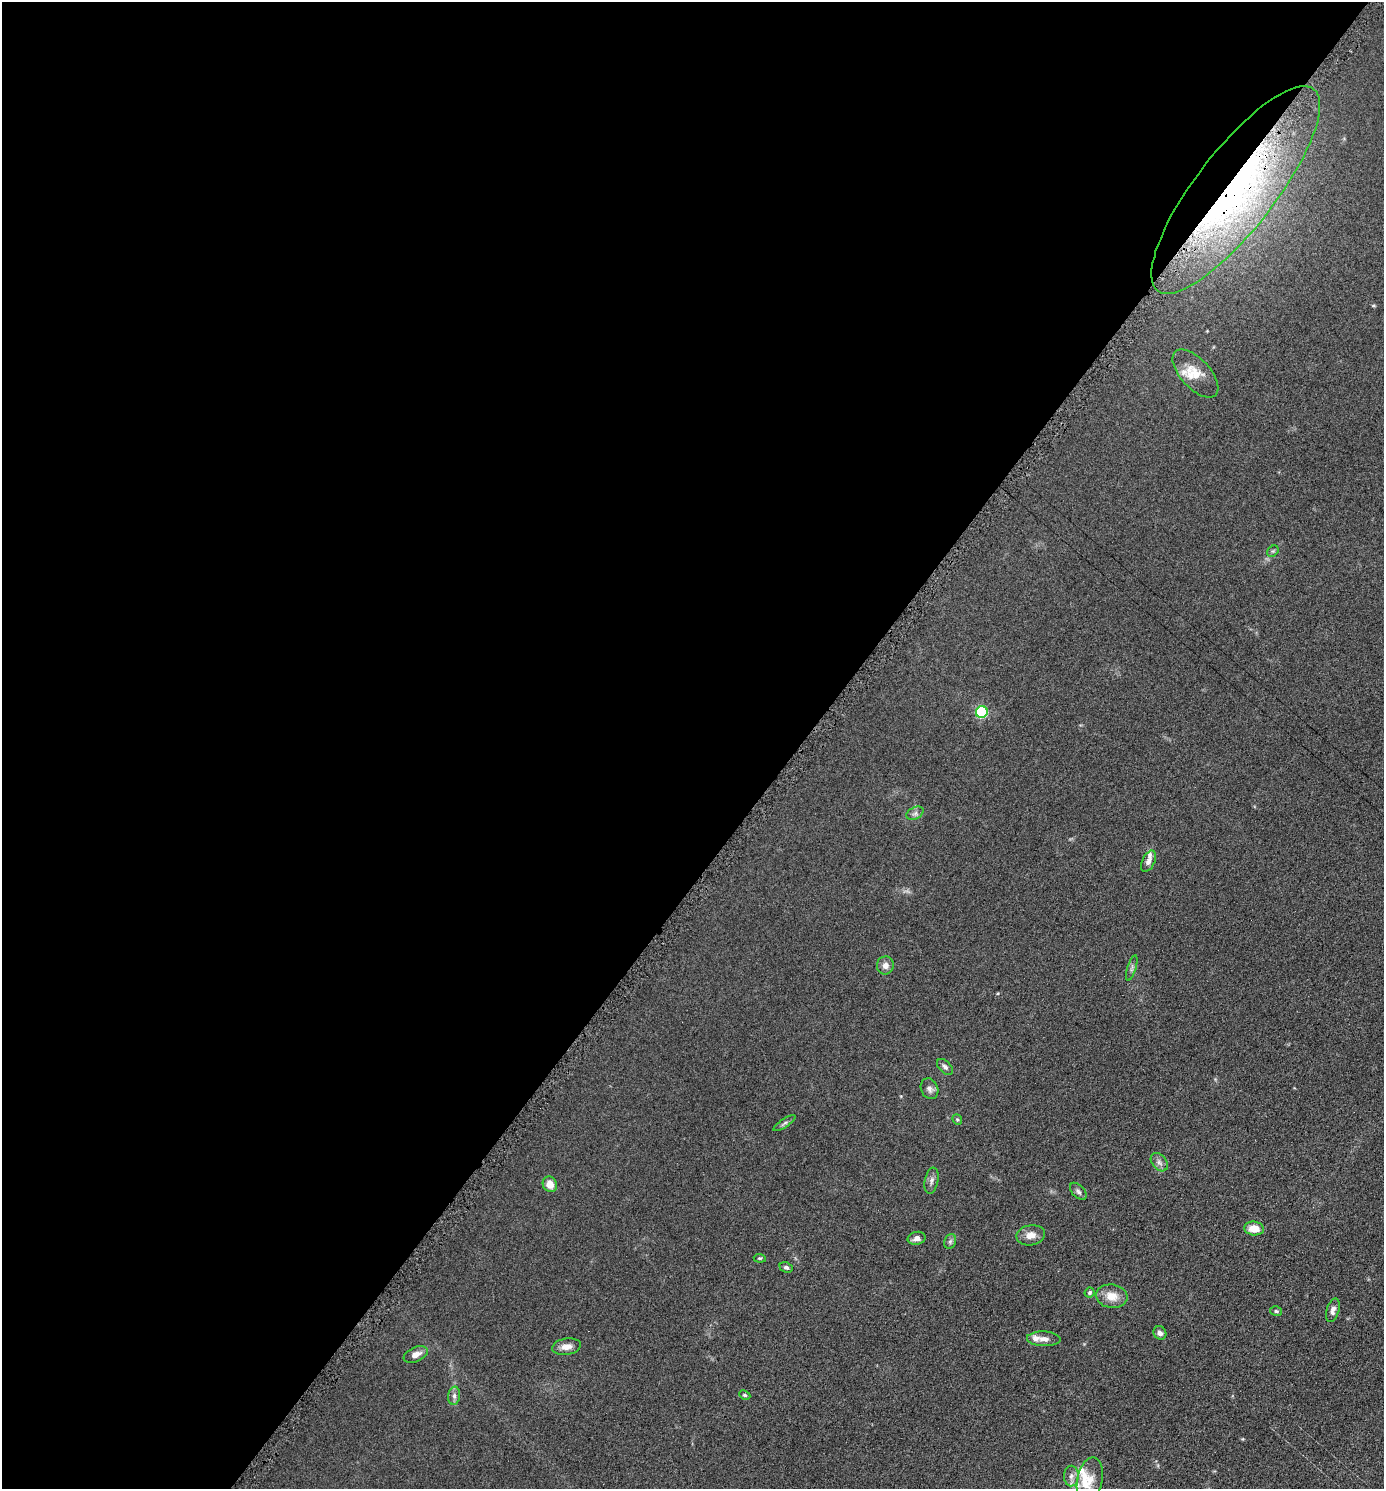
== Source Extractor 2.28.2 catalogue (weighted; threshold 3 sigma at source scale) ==
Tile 5 of 4 x 4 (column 1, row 2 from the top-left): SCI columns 150-1531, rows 2983-4469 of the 5970 x 5964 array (HDU 1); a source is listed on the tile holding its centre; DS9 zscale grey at full resolution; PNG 1386 x 1491 px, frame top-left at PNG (2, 2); each listed source drawn as its Kron ellipse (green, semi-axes under 4 px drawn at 4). Shown black and unused: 58% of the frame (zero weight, under 4 of 8 exposures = <1% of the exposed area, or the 3 px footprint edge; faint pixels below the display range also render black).
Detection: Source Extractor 2.28.2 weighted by HDU 2 'WHT'; one run over the whole footprint, this tile lists its part. Background 0.0901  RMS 0.0078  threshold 0.032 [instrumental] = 3 sigma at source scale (4.09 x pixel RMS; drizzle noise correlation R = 1.36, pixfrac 0.8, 0.05/0.05 arcsec/px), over >= 5 px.
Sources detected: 41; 7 inside a brighter listed object's ellipse — not listed separately; the other 34 listed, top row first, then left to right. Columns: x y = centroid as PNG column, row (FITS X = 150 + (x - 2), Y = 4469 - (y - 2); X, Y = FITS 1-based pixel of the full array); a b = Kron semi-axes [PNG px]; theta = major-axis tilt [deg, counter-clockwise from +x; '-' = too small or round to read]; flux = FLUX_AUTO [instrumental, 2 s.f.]
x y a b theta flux
1236 190 128 39 52 280
1195 373 29 14 -47 12
1273 551 6 5 - 1.2
982 712 6 5 - 66
915 813 9 6 29 2.2
1148 861 11 6 65 3.3
885 965 9 8 - 3.7
1132 968 13 2 73 1.2
945 1067 10 6 -45 2
930 1089 11 8 -64 2.9
957 1120 5 4 - 0.99
785 1123 13 3 34 1.6
1159 1162 10 7 -50 2.8
932 1181 13 6 79 2.9
550 1184 8 7 - 7
1078 1191 10 6 -46 2.1
1254 1228 10 7 -6 9.4
1031 1235 14 10 10 5.7
917 1238 9 6 11 3.4
950 1241 7 5 69 1.6
760 1258 6 4 -6 0.91
786 1267 7 5 -22 1.6
1090 1293 5 5 - 1.4
1112 1296 16 11 -8 9.4
1333 1310 12 6 74 3.1
1276 1311 6 4 -14 1
1160 1333 7 6 - 2.5
1044 1339 17 7 -2 4.5
567 1347 15 8 9 5.2
416 1355 13 7 24 4.9
745 1395 6 4 -26 0.88
454 1396 9 6 81 2.2
1071 1476 10 7 89 3.3
1090 1480 23 12 79 9.8
Overlapping masked pixels (flux is a lower limit): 1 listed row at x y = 1236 190